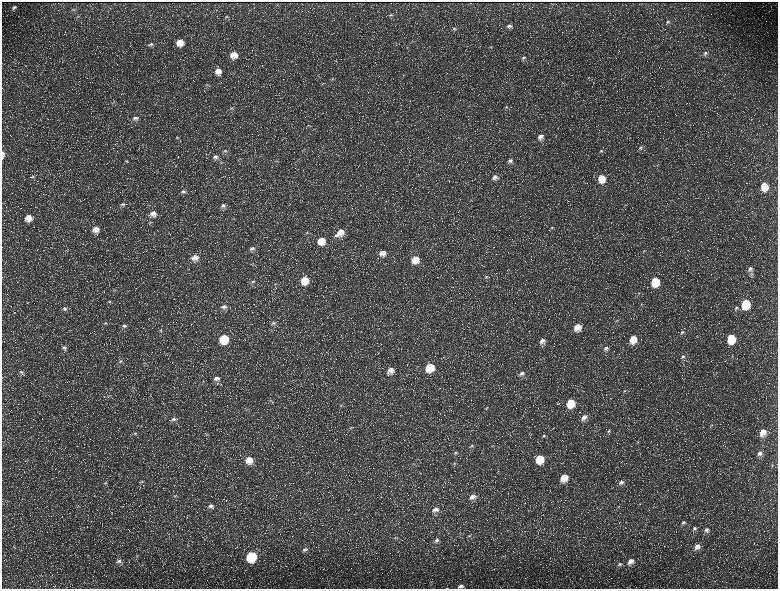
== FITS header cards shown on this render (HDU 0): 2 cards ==
NAXIS1  =                 1552 / length of data axis 1
NAXIS2  =                 1173 / length of data axis 2

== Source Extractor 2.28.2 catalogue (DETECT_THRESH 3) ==
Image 1552 x 1173 px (HDU 0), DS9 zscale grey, zoomed out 1/2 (1 PNG px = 2 x 2 image px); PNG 780 x 591 px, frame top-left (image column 1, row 1173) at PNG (2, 2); no overlay
Background 223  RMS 10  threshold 30.2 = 3 sigma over >= 5 px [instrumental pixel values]
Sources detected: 176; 36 cannot appear on this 1/2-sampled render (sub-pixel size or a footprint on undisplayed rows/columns) and are not listed; the other 140 listed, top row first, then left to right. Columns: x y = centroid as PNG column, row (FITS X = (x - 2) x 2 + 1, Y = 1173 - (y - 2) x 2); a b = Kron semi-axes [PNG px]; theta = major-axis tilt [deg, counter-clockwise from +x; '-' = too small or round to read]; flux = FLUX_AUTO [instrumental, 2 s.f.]
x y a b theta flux
470 3 2 1 - 490
14 7 6 4 26 4300
74 10 6 2 5 2100
391 15 6 4 11 3200
77 17 6 3 -3 2000
226 17 7 4 33 3400
668 22 5 4 - 3100
509 26 7 5 15 6800
454 28 6 4 13 3300
180 42 7 7 - 25000
151 44 8 4 11 4900
490 47 4 3 - 1600
705 53 6 4 59 4100
234 55 8 7 - 24000
524 58 7 4 18 4100
336 61 4 2 - 1500
218 71 7 7 - 17000
333 79 4 3 - 1700
207 85 6 2 -3 2300
506 107 5 4 - 2700
232 108 7 4 0 3900
135 118 8 6 14 8000
309 125 5 3 - 2000
178 137 5 4 - 2500
540 137 7 6 - 11000
640 148 6 4 29 3800
304 149 5 2 - 1500
225 151 8 4 -5 5100
601 151 6 4 47 3000
3 154 7 3 90 8600
215 157 7 6 - 7700
126 161 5 3 - 2200
276 161 4 2 - 1600
510 161 6 5 - 5700
221 162 6 3 3 3300
657 165 3 2 - 970
32 176 5 4 - 3000
495 177 7 6 - 9100
601 178 7 6 - 33000
764 186 8 6 -83 39000
183 192 8 5 -9 6700
123 204 7 4 5 4600
223 206 9 7 35 9800
153 213 9 7 2 15000
28 218 8 7 - 22000
552 228 5 4 - 2700
96 229 7 6 - 19000
340 232 9 8 - 23000
307 233 5 3 - 2700
336 235 7 4 8 5000
321 241 7 7 - 33000
252 248 8 5 2 6600
644 251 4 3 - 1800
383 253 8 8 - 18000
195 258 8 8 - 18000
415 259 8 8 - 32000
750 269 7 5 51 8900
486 277 6 4 7 3600
305 280 7 7 - 41000
253 281 6 4 29 3500
655 281 7 6 - 67000
275 284 3 3 - 1500
114 290 5 3 - 2000
519 290 4 2 - 1300
638 293 4 3 - 1600
109 301 5 4 - 2400
642 304 4 3 - 1700
745 304 7 6 - 89000
224 307 7 6 - 7500
65 308 7 5 -4 5200
736 308 7 4 45 4200
617 320 4 3 - 2100
105 323 5 3 - 2600
273 323 7 4 25 4500
124 326 7 4 4 5500
577 327 8 7 - 25000
160 331 5 4 - 3000
682 332 6 4 37 3900
731 338 7 6 - 75000
224 339 7 6 - 90000
633 339 8 7 - 33000
542 341 8 6 37 12000
64 347 7 5 0 6400
606 348 7 6 - 7900
732 356 4 2 - 1300
683 357 6 5 - 5400
120 361 7 4 -3 4500
145 363 5 3 - 2000
430 367 8 7 - 66000
390 370 9 8 - 19000
21 372 6 5 - 5100
522 373 8 5 30 8100
216 378 9 6 1 11000
134 388 3 2 - 1400
413 390 2 2 - 610
625 391 5 4 - 2700
270 400 6 3 9 2800
571 403 7 6 - 53000
341 406 5 5 - 3600
486 408 5 3 - 2600
584 417 8 6 37 12000
173 419 8 5 13 6800
712 425 4 3 - 2000
351 427 5 4 - 2800
608 431 5 4 - 3200
763 432 8 6 73 23000
135 433 6 3 10 2500
206 434 5 3 - 2300
544 436 6 4 40 3800
638 442 3 2 - 1300
472 446 6 5 - 4800
493 446 3 2 - 980
455 453 6 5 - 4600
760 453 8 6 54 10000
539 459 7 6 - 53000
249 460 9 8 - 28000
26 461 5 2 - 1300
454 463 6 4 6 3400
564 477 8 6 61 33000
142 481 5 3 - 2200
621 482 7 5 37 7000
105 483 5 3 - 2800
175 496 7 4 2 3800
473 496 8 6 26 14000
210 506 8 6 10 9000
435 509 9 6 25 12000
683 522 6 4 46 4400
695 528 6 5 - 4800
706 530 7 6 - 7300
469 536 6 4 39 3500
395 538 5 3 - 2400
437 540 7 5 18 6400
697 547 8 6 46 12000
305 550 8 5 18 6900
136 556 4 2 - 1500
251 556 7 6 - 160000
119 561 7 5 11 5400
631 561 8 6 37 13000
620 564 7 4 18 3800
461 586 8 5 16 7300
At the frame edge (FLAGS 8, measured only in part): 2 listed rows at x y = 3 154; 461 586
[36 sub-pixel or undisplayed-footprint detections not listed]